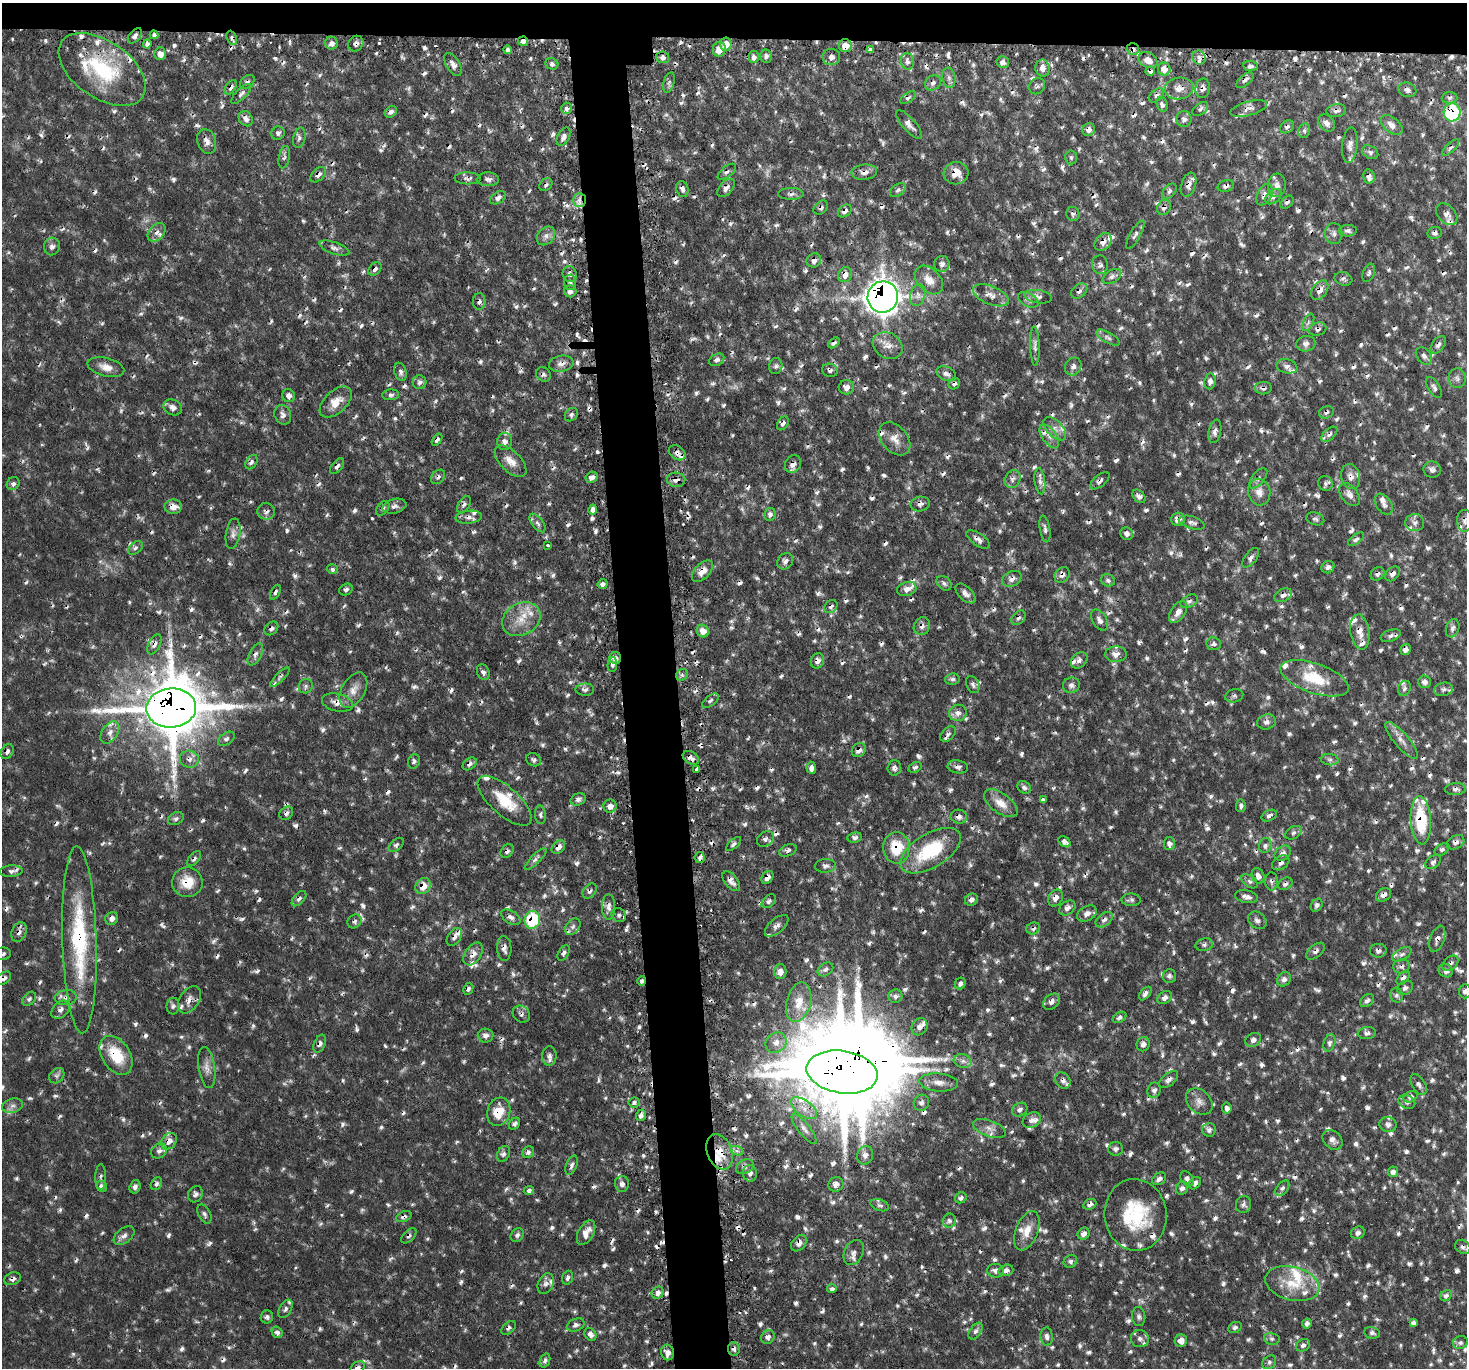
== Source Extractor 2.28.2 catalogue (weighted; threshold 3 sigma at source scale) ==
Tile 2 of 3 x 3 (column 2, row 1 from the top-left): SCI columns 1494-2958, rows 2880-4245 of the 4449 x 4416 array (HDU 1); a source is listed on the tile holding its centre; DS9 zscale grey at full resolution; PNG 1469 x 1370 px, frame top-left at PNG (2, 3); each listed source drawn as its Kron ellipse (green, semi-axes under 4 px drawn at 4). Shown black and unused: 7% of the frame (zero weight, under 2 of 3 exposures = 4% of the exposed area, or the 3 px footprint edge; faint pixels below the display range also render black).
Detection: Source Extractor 2.28.2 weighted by HDU 2 'WHT'; one run over the whole footprint, this tile lists its part. Background 0.0723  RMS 0.0065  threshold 0.0292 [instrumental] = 3 sigma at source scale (4.5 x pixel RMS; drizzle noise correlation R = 1.50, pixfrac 1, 0.05/0.05 arcsec/px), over >= 5 px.
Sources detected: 1389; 12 too faint to see at this stretch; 2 inside a brighter object's white glare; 202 cosmic-ray / hot-pixel residue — neither listed nor drawn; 60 inside a brighter listed object's ellipse — not listed separately; of the other 1113, all 500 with FLUX_AUTO >= 1.78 (the completeness limit of this list) listed and drawn (613 fainter detections not listed), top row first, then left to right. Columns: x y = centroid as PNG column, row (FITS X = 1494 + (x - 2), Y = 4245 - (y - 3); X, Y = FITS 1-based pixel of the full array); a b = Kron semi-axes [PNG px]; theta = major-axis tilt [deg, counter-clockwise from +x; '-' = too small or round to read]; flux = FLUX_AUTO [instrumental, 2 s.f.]
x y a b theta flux
154 35 4 3 - 1.8
135 36 9 5 48 2.1
232 38 7 5 -66 2.2
523 41 5 4 - 2.5
331 43 6 6 - 3.2
147 44 5 4 - 2.3
356 44 8 7 - 2.4
726 44 6 6 - 7.8
845 46 6 6 - 9.1
719 49 7 6 - 6.5
870 49 4 3 - 1.9
1133 49 6 5 - 3.4
508 50 4 4 - 2.2
160 54 6 6 - 5
766 56 6 6 - 2.1
663 57 6 6 - 2.8
754 57 6 5 - 2.6
831 57 9 8 - 3.7
1199 58 7 6 - 2.4
1148 60 10 7 -28 5.6
907 61 8 6 -79 2.9
1003 62 6 6 - 3.1
453 64 13 6 -59 3.6
552 64 6 5 - 1.9
1250 66 7 5 -4 2.1
1042 68 8 7 - 4.6
102 69 49 28 -35 61
1164 69 6 6 - 6.4
1150 71 5 4 - 1.9
949 78 10 6 -80 2.6
1245 80 10 5 39 2.3
247 82 8 6 43 2
669 83 10 5 74 1.9
933 83 8 7 - 2.7
1037 86 9 7 48 1.8
231 87 8 5 56 3
1179 88 14 11 10 6.1
1203 88 10 7 81 2.8
1407 90 9 7 -16 2.6
241 94 13 5 45 2.5
1156 95 8 5 42 2.1
908 98 9 4 34 1.8
1449 98 8 6 2 1.8
1162 104 7 5 -69 2.1
566 108 5 5 - 2.1
1200 109 9 5 37 2
1249 109 19 7 15 4.2
1336 111 10 6 8 2.8
391 112 6 5 - 2.6
1452 112 9 8 - 47
246 119 8 6 -55 3.1
1184 119 8 7 - 3.4
1327 123 9 7 -51 3.5
909 125 18 6 -49 4.3
1392 125 13 7 -39 4.7
1287 127 8 5 38 2
1089 130 7 6 - 4.1
1304 131 7 6 - 2
278 133 7 6 - 2.1
564 137 10 6 63 3.1
299 138 10 6 77 2.3
207 141 12 9 -71 4.2
1350 145 18 7 85 3.9
1451 148 11 4 43 1.8
1370 152 8 6 -29 2
284 157 11 5 80 1.8
1071 157 7 6 - 1.9
727 172 11 5 40 2.3
864 172 13 7 5 4
956 173 12 11 - 8.8
318 175 9 6 45 3.2
1369 177 7 5 -78 3.1
467 178 13 6 -1 2.4
488 179 11 7 -1 2.5
546 185 7 5 44 1.8
1189 185 12 7 70 4.2
1277 185 11 9 88 3.8
1226 186 8 5 16 2.5
726 188 11 6 49 3.2
682 189 8 6 -73 2.5
898 190 9 5 34 2.2
1169 191 9 6 50 2.1
791 194 12 6 0 2.4
1264 195 11 7 63 3.9
1273 197 9 6 39 2.7
498 198 9 5 34 2.7
579 200 7 6 - 3.3
1287 202 7 5 42 1.8
1164 207 8 6 59 2.7
821 208 8 6 41 1.9
845 211 7 5 38 3.3
1073 214 7 6 - 1.9
1447 214 12 8 -46 3.6
1348 231 9 5 3 2.2
156 232 10 7 47 3.6
1435 233 7 6 - 2.1
1334 234 10 8 -86 3
1135 235 16 5 60 2.6
546 236 10 8 46 3.4
1103 242 10 7 49 4.1
52 246 9 8 - 3
334 248 16 6 -19 2.7
814 260 7 6 - 4
942 264 8 7 - 3.1
1100 265 9 8 - 2.3
375 269 8 5 47 2.6
1369 273 10 6 68 1.8
570 274 8 7 - 3
845 275 8 6 61 4.8
1112 277 10 6 34 2.5
1343 279 9 6 -15 1.8
929 280 17 11 -45 7.8
570 282 8 6 86 2.1
1320 290 11 7 52 5
570 291 6 6 - 2.8
1079 291 9 6 39 2.6
918 295 11 7 74 3.4
991 295 19 9 -22 6.1
883 297 16 15 - 620
1038 297 14 6 -9 3.1
1028 300 11 6 -27 2.6
479 301 8 6 88 1.9
1308 322 9 5 64 1.8
1318 329 9 6 18 2.3
1108 338 13 5 -29 2.5
834 343 7 4 37 1.9
1306 344 9 7 12 3.6
1438 345 10 6 52 2.5
888 346 16 12 -33 6.7
1035 346 20 5 -88 2.9
1424 356 10 7 -50 2.6
717 360 8 5 28 2.2
561 364 12 8 11 4.1
776 366 8 6 78 2
1073 366 9 8 - 2.9
1287 366 10 7 -12 2.9
106 367 19 9 -14 6.7
830 370 8 6 -19 1.9
400 372 9 6 -73 2.3
543 374 8 6 -43 1.9
946 374 10 6 -26 2.6
1457 378 10 8 -88 2.8
1210 381 8 5 84 3.1
419 382 7 7 - 2.2
954 384 6 5 - 1.8
846 387 8 7 - 4.2
1434 387 11 6 -59 2.2
1263 388 8 6 0 2.5
391 395 8 5 4 2
289 396 6 6 - 3.3
336 402 19 11 43 9.5
173 407 9 7 -24 3.9
1326 412 7 6 - 2
283 415 10 8 -68 3
571 415 7 6 - 1.9
783 423 7 5 57 2.4
1055 429 14 8 -47 4.6
1215 431 12 6 78 3
1329 434 9 5 42 2.2
1049 436 14 7 -55 4.1
895 439 19 12 -50 7.7
437 440 7 4 54 2.2
505 441 8 7 - 3.2
677 453 9 6 -36 3
511 461 20 10 -45 7.3
251 462 8 5 59 2.1
793 464 9 7 60 4.2
337 466 9 5 51 2.4
1432 469 8 8 - 2.7
438 477 8 6 46 2.2
591 477 6 5 - 3.2
1351 477 12 9 -76 4.4
1258 478 12 6 51 2.6
1013 479 9 7 62 2.9
676 480 9 7 -7 3.9
1040 481 13 5 -84 3
1100 481 11 5 39 2.4
1325 483 8 7 - 2.1
13 484 7 6 - 2
1259 492 13 11 -77 6.6
1349 494 13 8 -53 4.3
1139 496 8 5 -46 2.6
464 504 9 5 55 2.1
920 504 9 7 14 2.7
1384 504 12 7 -56 3
395 506 12 7 14 2.9
173 507 9 7 0 5.9
383 508 8 5 51 1.9
593 509 5 4 - 4.2
266 511 9 8 - 2.8
770 514 6 6 - 2.8
469 517 13 6 7 3.5
1178 519 7 6 - 5.2
1315 519 9 6 -16 1.8
1465 521 11 8 -85 2.6
537 523 11 5 -52 2.6
1192 523 13 6 -15 2.7
1415 523 9 8 - 3.1
1045 529 13 5 -80 2.3
233 534 15 7 81 3.4
1127 534 6 6 - 2.9
978 539 13 6 -34 3.4
1356 539 9 5 37 1.9
548 545 3 3 - 2.3
135 548 8 5 40 1.8
1251 558 11 6 53 2.5
785 561 9 7 51 3.1
1328 567 7 6 - 2.4
332 569 5 5 - 1.8
702 571 13 7 46 6.2
1377 574 7 6 - 1.8
1392 574 8 6 46 3.2
1062 575 8 7 - 2.9
1012 579 10 7 27 3.6
1108 580 7 6 - 2.1
944 583 8 6 -41 1.9
603 584 5 4 - 2.4
907 589 10 7 18 4.3
346 590 7 5 29 2
275 592 8 4 63 1.9
965 593 12 6 -44 3.4
1283 595 9 6 24 3
1189 601 9 6 29 2
831 606 7 6 - 1.9
1178 612 12 7 56 4.7
1018 618 8 5 48 1.9
521 619 20 16 28 14
1099 620 11 7 -60 3.3
922 626 9 7 58 3.5
271 628 8 6 44 2
1453 628 9 6 71 2.6
703 631 6 5 - 6.4
1360 632 18 9 -81 8
1391 636 10 5 20 2.2
154 644 11 5 63 3.2
1214 644 7 6 - 2.1
1405 649 6 5 - 3
255 654 12 6 62 3
1116 654 11 8 2 4
615 658 6 6 - 4
1079 660 9 7 45 2.4
817 661 8 6 68 3.8
612 665 7 4 84 2.2
483 672 8 6 -67 2.6
682 675 6 5 - 1.8
280 677 13 4 45 1.9
1315 678 36 15 -19 26
952 679 7 5 5 1.8
1425 682 6 6 - 3.3
973 685 9 6 -65 2.1
1071 685 8 7 - 2.7
306 686 7 6 - 2
1404 688 8 6 65 1.9
1443 689 9 6 13 2.1
353 690 19 11 60 7.3
585 690 9 6 -1 2
1234 696 9 6 15 1.8
710 701 10 5 37 1.8
337 703 16 9 -13 5.8
171 708 25 19 4 4200
958 713 9 8 - 3.8
1266 722 9 7 15 2.9
110 732 12 8 56 4.6
948 734 9 6 44 1.9
226 739 9 6 34 2.1
1401 740 23 7 -49 5.7
859 750 7 6 - 4.3
7 751 8 5 58 2.5
691 758 9 6 -33 3.4
189 759 9 8 - 3.5
534 760 8 6 -30 1.9
1330 760 9 5 -5 1.9
414 761 7 5 72 1.8
470 764 8 5 39 2.3
915 767 7 5 26 1.8
958 767 10 6 -10 2.4
811 768 6 4 -85 3.5
894 768 7 7 - 2.3
697 769 4 3 - 5.5
1024 787 7 5 -41 2.1
1456 789 10 6 2 2.4
578 799 8 5 24 2.2
1043 800 4 3 - 1.8
505 801 34 14 -42 21
1001 803 19 10 -36 8.4
610 806 6 6 - 4.4
1241 806 6 5 - 1.8
286 813 7 6 - 2.3
541 815 9 5 -86 1.8
1269 816 8 5 28 2.3
959 817 8 7 - 2.7
176 819 8 6 27 2
1421 820 24 10 -87 35
1293 833 9 6 31 1.8
855 838 7 5 8 1.8
765 839 9 7 34 2.6
1065 842 7 4 -38 2.9
1455 842 9 6 27 2.7
1169 843 6 5 - 3.2
733 844 9 4 42 1.8
396 845 9 5 42 1.8
1265 846 8 6 72 2.2
558 847 7 5 45 5.2
896 848 16 13 -87 21
1442 849 8 5 30 1.8
788 850 9 5 22 2.1
507 851 7 5 48 2.1
931 851 34 17 31 40
1283 853 9 6 36 3.3
700 858 5 5 - 2.1
194 859 9 5 49 2
536 859 15 4 45 2.5
1433 862 8 6 37 2
1281 863 9 6 34 2.6
825 866 10 7 3 2.6
11 871 12 5 5 2.5
1258 876 8 6 -69 3.3
767 877 7 5 53 4.8
731 881 11 6 -51 3.7
1250 881 9 5 -36 2
1271 881 9 6 -88 2
187 882 15 15 - 14
1285 884 8 5 29 1.9
423 886 8 7 - 9.3
590 891 8 6 49 1.9
1384 895 8 6 34 3.3
1246 897 12 6 -11 3.2
1055 898 9 7 57 4.6
299 899 9 5 47 2.4
971 900 7 6 - 2.4
1131 900 10 6 0 2
769 901 8 5 42 2.1
1317 905 7 5 56 2
609 907 12 6 90 3.5
1067 908 9 6 37 2.8
1087 914 10 7 28 3.9
619 915 7 6 - 2.2
511 917 10 6 -32 2.8
112 919 6 6 - 3.2
532 920 9 7 75 38
1104 920 10 6 39 2.8
1257 920 10 8 -39 2.8
355 921 7 6 - 1.9
777 926 14 7 41 3.6
573 927 9 6 49 2.7
1033 928 7 5 21 1.9
19 932 10 7 68 3.5
454 937 10 6 56 3
1437 939 14 7 69 3.2
79 940 94 17 -88 74
1204 945 9 6 10 2
504 948 12 7 -88 3.5
1316 951 11 6 39 2.6
1378 951 8 7 - 2.5
564 953 8 5 60 2
3 954 8 6 5 2
473 954 13 8 55 4.9
1402 954 11 5 29 2.7
1450 963 9 6 42 2.3
1402 966 8 7 - 2.7
825 969 8 6 34 2
1446 971 7 6 - 3.3
780 972 7 6 - 4.2
1169 976 7 6 - 1.8
4 978 8 5 37 2.4
1403 978 8 5 49 2.4
1284 979 8 6 46 2.9
642 981 5 4 - 1.9
960 984 6 5 - 2.6
1405 988 8 6 32 2.2
468 989 6 4 65 1.9
1465 991 7 6 - 2.5
1145 994 8 4 49 2.3
1397 995 7 6 - 2
895 996 7 6 - 2.3
66 998 11 7 6 3.4
1165 998 8 5 36 3.2
29 999 8 5 46 1.9
189 1000 15 9 57 5
1367 1001 8 5 40 2.6
799 1002 20 12 76 11
1051 1002 9 7 43 2.8
173 1006 8 6 88 1.8
60 1010 10 7 45 3.4
521 1014 9 7 -43 2.5
1120 1017 7 5 30 2.1
920 1027 9 7 56 3.6
1367 1033 9 6 7 2.3
485 1035 8 7 - 3
1253 1040 8 6 31 3.2
776 1043 11 9 40 4.9
1329 1043 9 5 71 2.2
320 1044 9 5 67 2.4
1143 1044 7 6 - 3
116 1055 21 14 -57 25
549 1056 9 7 90 2.5
963 1061 9 6 -14 3.2
207 1067 21 8 -81 5.2
842 1072 36 21 -9 7300
57 1076 8 6 46 2.2
1063 1080 8 7 - 2.6
1169 1080 11 6 39 2.9
939 1082 19 9 -5 6.3
1419 1084 11 6 -58 2.4
1154 1090 8 6 68 2.4
1410 1097 7 5 24 2.5
634 1102 5 5 - 1.8
1199 1102 15 11 -45 5.2
1407 1102 9 6 -22 1.9
921 1103 8 7 - 2.6
13 1106 10 7 14 3.2
804 1108 15 7 -35 6.5
1227 1108 5 4 - 2.9
1020 1110 8 6 31 2.4
499 1112 14 11 72 14
641 1115 6 5 - 2.8
1032 1120 9 7 29 3.1
514 1124 6 5 - 1.8
1388 1125 9 7 -7 3
989 1128 17 8 -20 4.9
804 1129 18 6 -52 3.7
1209 1130 7 7 - 2.5
1332 1140 11 8 -45 3.8
169 1141 9 7 52 5.6
1115 1149 7 6 - 2.1
159 1151 8 7 - 2.5
737 1151 7 4 -18 1.8
528 1152 6 5 - 2.1
720 1152 18 12 -68 13
503 1154 8 6 61 2.2
865 1155 9 8 - 3.3
571 1165 10 5 69 2.3
745 1167 9 6 30 2.6
1393 1172 5 5 - 2.7
750 1173 8 7 - 2.5
101 1177 13 5 -90 2.2
1159 1179 8 5 37 2.7
1187 1179 8 5 -56 2.5
1195 1183 7 5 45 2.5
156 1184 7 5 57 1.8
622 1184 8 7 - 2.8
836 1184 8 7 - 3.9
101 1186 5 5 - 2.9
135 1187 7 5 73 2.3
1182 1188 7 5 55 2.8
1282 1188 9 5 51 1.9
529 1190 5 4 - 1.8
195 1194 8 7 - 2.5
961 1198 6 5 - 1.9
1090 1204 7 5 25 2.8
1244 1204 8 7 - 2.2
880 1205 9 5 -18 2
204 1214 10 6 -62 2
1136 1215 36 31 -84 44
404 1216 8 5 21 2.1
949 1221 7 6 - 2.1
1027 1231 20 11 68 9.4
586 1233 13 7 61 6.6
1358 1233 7 6 - 2.9
1084 1234 6 5 - 3.5
517 1235 7 6 - 2.1
124 1236 12 7 38 3.3
409 1236 9 5 45 2
799 1243 9 6 49 4
1463 1247 8 6 -36 2.2
854 1252 13 9 64 3.9
1070 1261 7 6 - 2.2
1006 1270 7 5 16 2.7
996 1271 8 7 - 3.2
568 1278 7 5 70 2
13 1279 8 6 19 2.6
546 1283 11 7 63 3.2
1292 1284 27 16 -14 21
832 1289 5 4 - 2.3
658 1293 6 5 - 3.4
1446 1296 6 5 - 2
285 1309 10 6 59 2.4
1139 1316 9 6 -84 2.1
267 1317 6 6 - 1.9
1413 1323 4 4 - 2.6
1307 1324 5 4 - 2.1
576 1325 9 6 23 2.3
509 1328 8 5 41 1.8
1235 1328 7 5 25 1.9
975 1331 9 5 56 2.4
277 1332 6 5 - 2.5
1372 1333 8 6 -10 2
590 1334 7 5 -53 3.2
1047 1336 9 6 -87 2.2
768 1337 7 6 - 2.7
1140 1339 9 8 - 3.3
1272 1339 8 6 -12 1.9
1181 1341 6 6 - 5.1
1460 1343 7 6 - 2
1303 1345 7 5 29 2.2
734 1349 6 6 - 1.9
667 1352 8 6 -79 4
545 1361 7 5 69 2
1269 1362 8 6 44 1.8
358 1368 8 6 40 2.3
Overlapping masked pixels (flux is a lower limit): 172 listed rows (the first 20) at x y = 232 38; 523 41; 356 44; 845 46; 1133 49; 663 57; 1148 60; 102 69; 1164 69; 1150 71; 1245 80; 247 82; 933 83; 231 87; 1179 88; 1203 88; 908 98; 1249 109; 1336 111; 391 112
Isophote crosses this tile's border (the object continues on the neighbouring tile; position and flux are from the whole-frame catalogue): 5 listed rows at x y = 1452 112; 3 954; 4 978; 1465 991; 358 1368